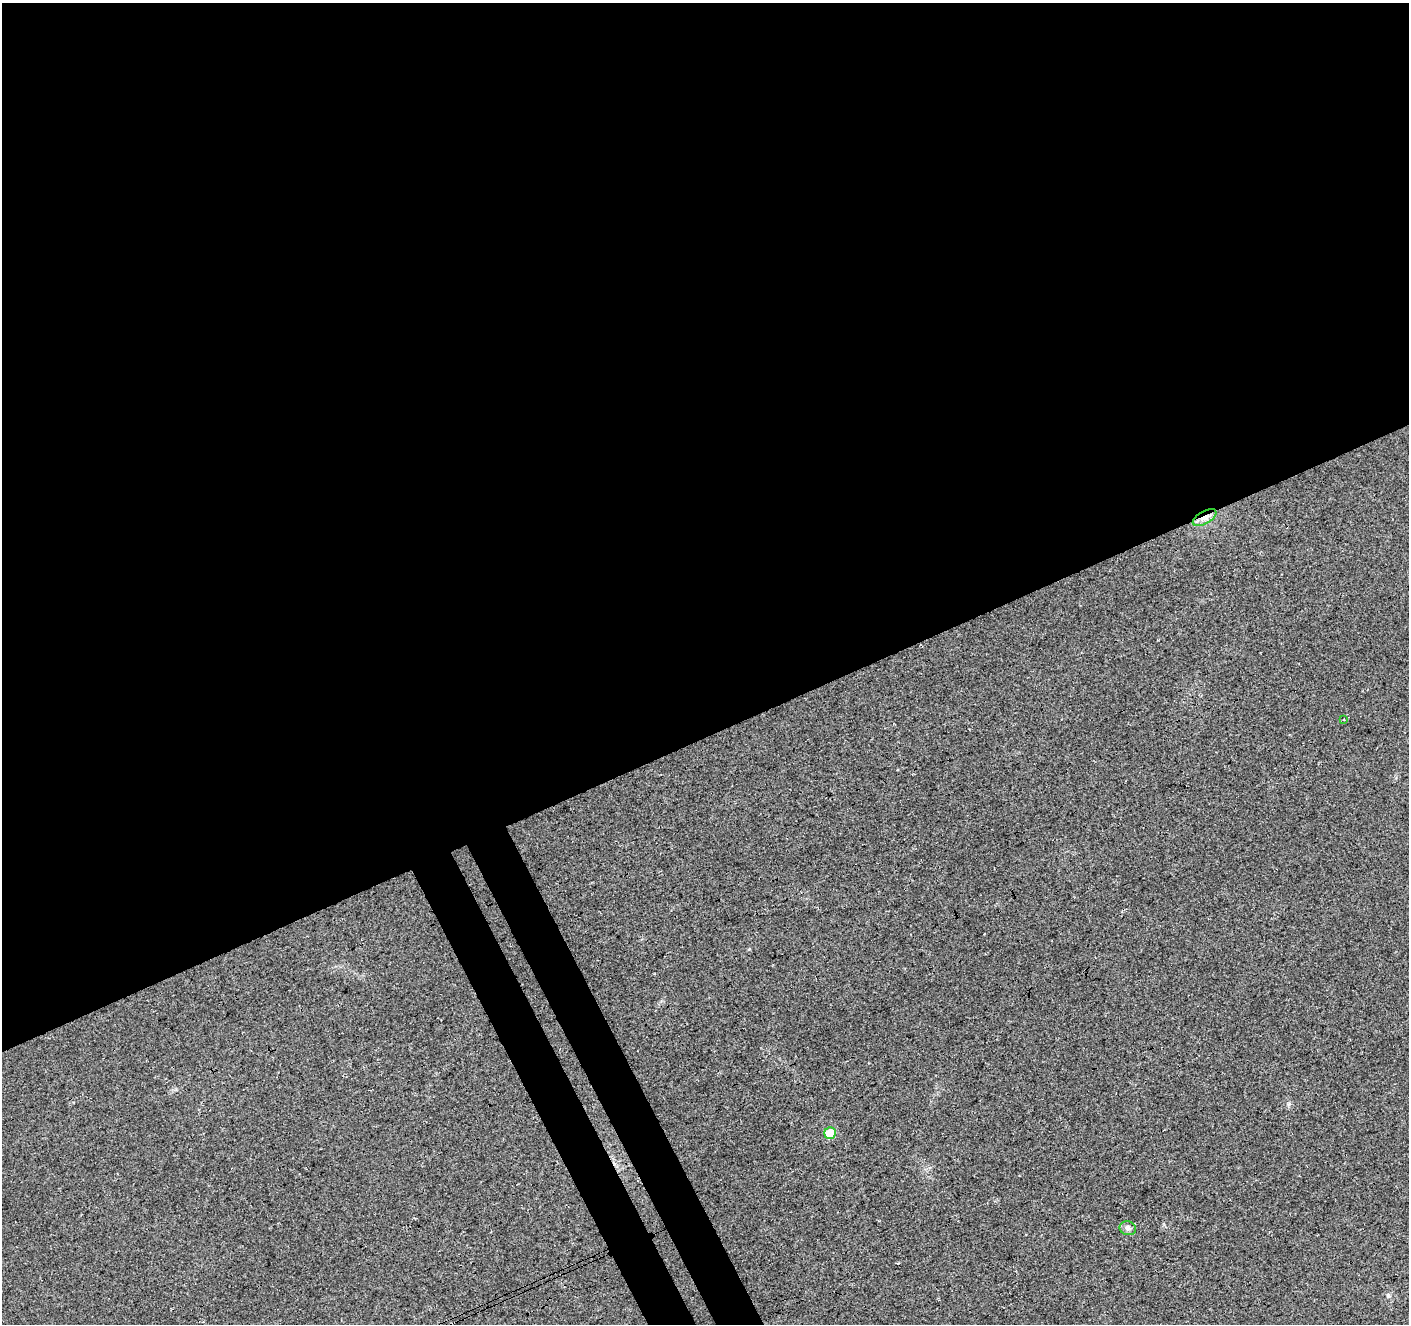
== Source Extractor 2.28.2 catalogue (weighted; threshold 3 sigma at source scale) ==
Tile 2 of 4 x 4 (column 2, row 1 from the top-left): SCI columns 1465-2871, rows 4140-5461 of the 5739 x 5578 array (HDU 1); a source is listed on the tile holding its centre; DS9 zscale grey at full resolution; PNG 1411 x 1326 px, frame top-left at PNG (2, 3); each listed source drawn as its Kron ellipse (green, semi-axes under 4 px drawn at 4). Shown black and unused: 58% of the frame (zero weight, under 3 of 4 exposures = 5% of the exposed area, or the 3 px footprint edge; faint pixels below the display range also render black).
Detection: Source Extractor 2.28.2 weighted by HDU 2 'WHT'; one run over the whole footprint, this tile lists its part. Background 0.041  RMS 0.0074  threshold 0.0333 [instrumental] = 3 sigma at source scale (4.5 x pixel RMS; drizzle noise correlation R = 1.50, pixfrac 1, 0.0396/0.0396 arcsec/px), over >= 5 px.
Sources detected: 4; all 4 listed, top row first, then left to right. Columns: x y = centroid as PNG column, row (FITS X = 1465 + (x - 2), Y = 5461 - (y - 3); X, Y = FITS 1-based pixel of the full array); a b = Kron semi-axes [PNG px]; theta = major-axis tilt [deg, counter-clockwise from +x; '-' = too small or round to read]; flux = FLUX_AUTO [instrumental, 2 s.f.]
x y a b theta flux
1205 518 13 6 30 4.7
1343 719 3 2 - 1.1
830 1133 6 5 - 21
1128 1228 8 6 -15 2.4
Overlapping masked pixels (flux is a lower limit): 1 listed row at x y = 1205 518